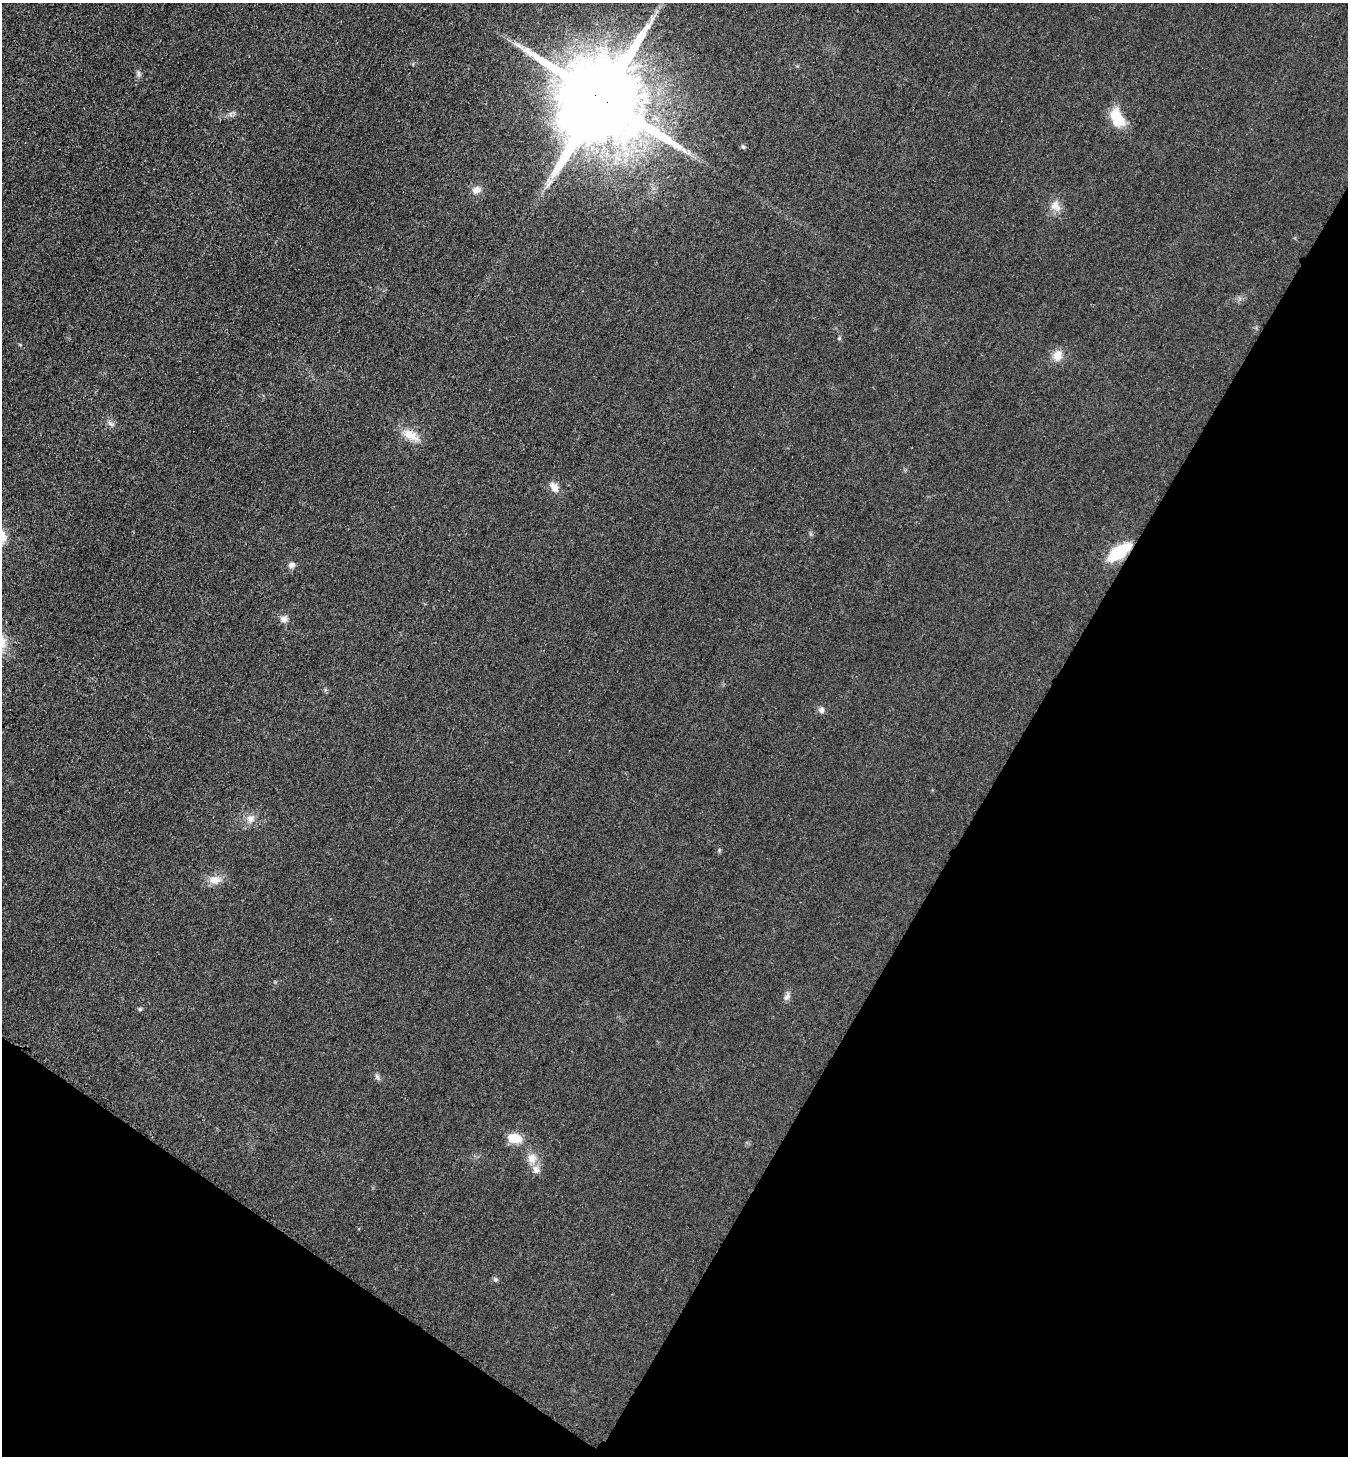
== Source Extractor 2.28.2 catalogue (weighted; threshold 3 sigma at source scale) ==
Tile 15 of 4 x 4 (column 3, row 4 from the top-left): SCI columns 3084-4429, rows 200-1653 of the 6023 x 6034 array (HDU 1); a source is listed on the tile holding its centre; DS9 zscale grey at full resolution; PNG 1350 x 1458 px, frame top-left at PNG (2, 3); no overlay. Shown black and unused: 31% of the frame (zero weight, under 3 of 4 exposures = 2% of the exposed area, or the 3 px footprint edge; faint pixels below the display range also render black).
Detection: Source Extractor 2.28.2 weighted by HDU 2 'WHT'; one run over the whole footprint, this tile lists its part. Background 0.0262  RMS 0.0062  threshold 0.0281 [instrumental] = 3 sigma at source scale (4.5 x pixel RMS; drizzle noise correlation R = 1.50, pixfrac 1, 0.05/0.05 arcsec/px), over >= 5 px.
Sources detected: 25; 1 inside a brighter listed object's ellipse — not listed separately; the other 24 listed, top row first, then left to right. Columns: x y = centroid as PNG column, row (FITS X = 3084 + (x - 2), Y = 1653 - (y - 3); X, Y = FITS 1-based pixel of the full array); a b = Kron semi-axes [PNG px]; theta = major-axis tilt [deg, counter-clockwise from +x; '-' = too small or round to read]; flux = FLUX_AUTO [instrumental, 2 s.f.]
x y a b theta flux
139 74 9 5 -73 1.7
602 99 25 24 - 12000
1117 118 21 12 -62 19
743 147 7 4 -62 1
549 182 16 7 61 4.8
476 190 12 9 21 4.3
1055 206 16 13 -55 6.1
839 338 6 4 45 0.78
1057 355 13 11 65 7
111 424 11 5 -27 2.2
411 435 24 12 -28 9.7
554 487 14 9 -53 4.8
1120 552 24 9 35 33
292 565 8 7 - 2.6
284 619 10 9 - 3
821 710 8 7 - 2.3
250 819 11 10 - 4.7
214 880 18 11 4 6.8
787 996 12 7 58 2.5
140 1009 5 5 - 1
377 1077 11 5 -60 1.6
515 1138 13 9 -11 13
532 1158 13 12 - 6.9
495 1279 6 5 - 1.1
Overlapping masked pixels (flux is a lower limit): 2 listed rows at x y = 602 99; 1120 552